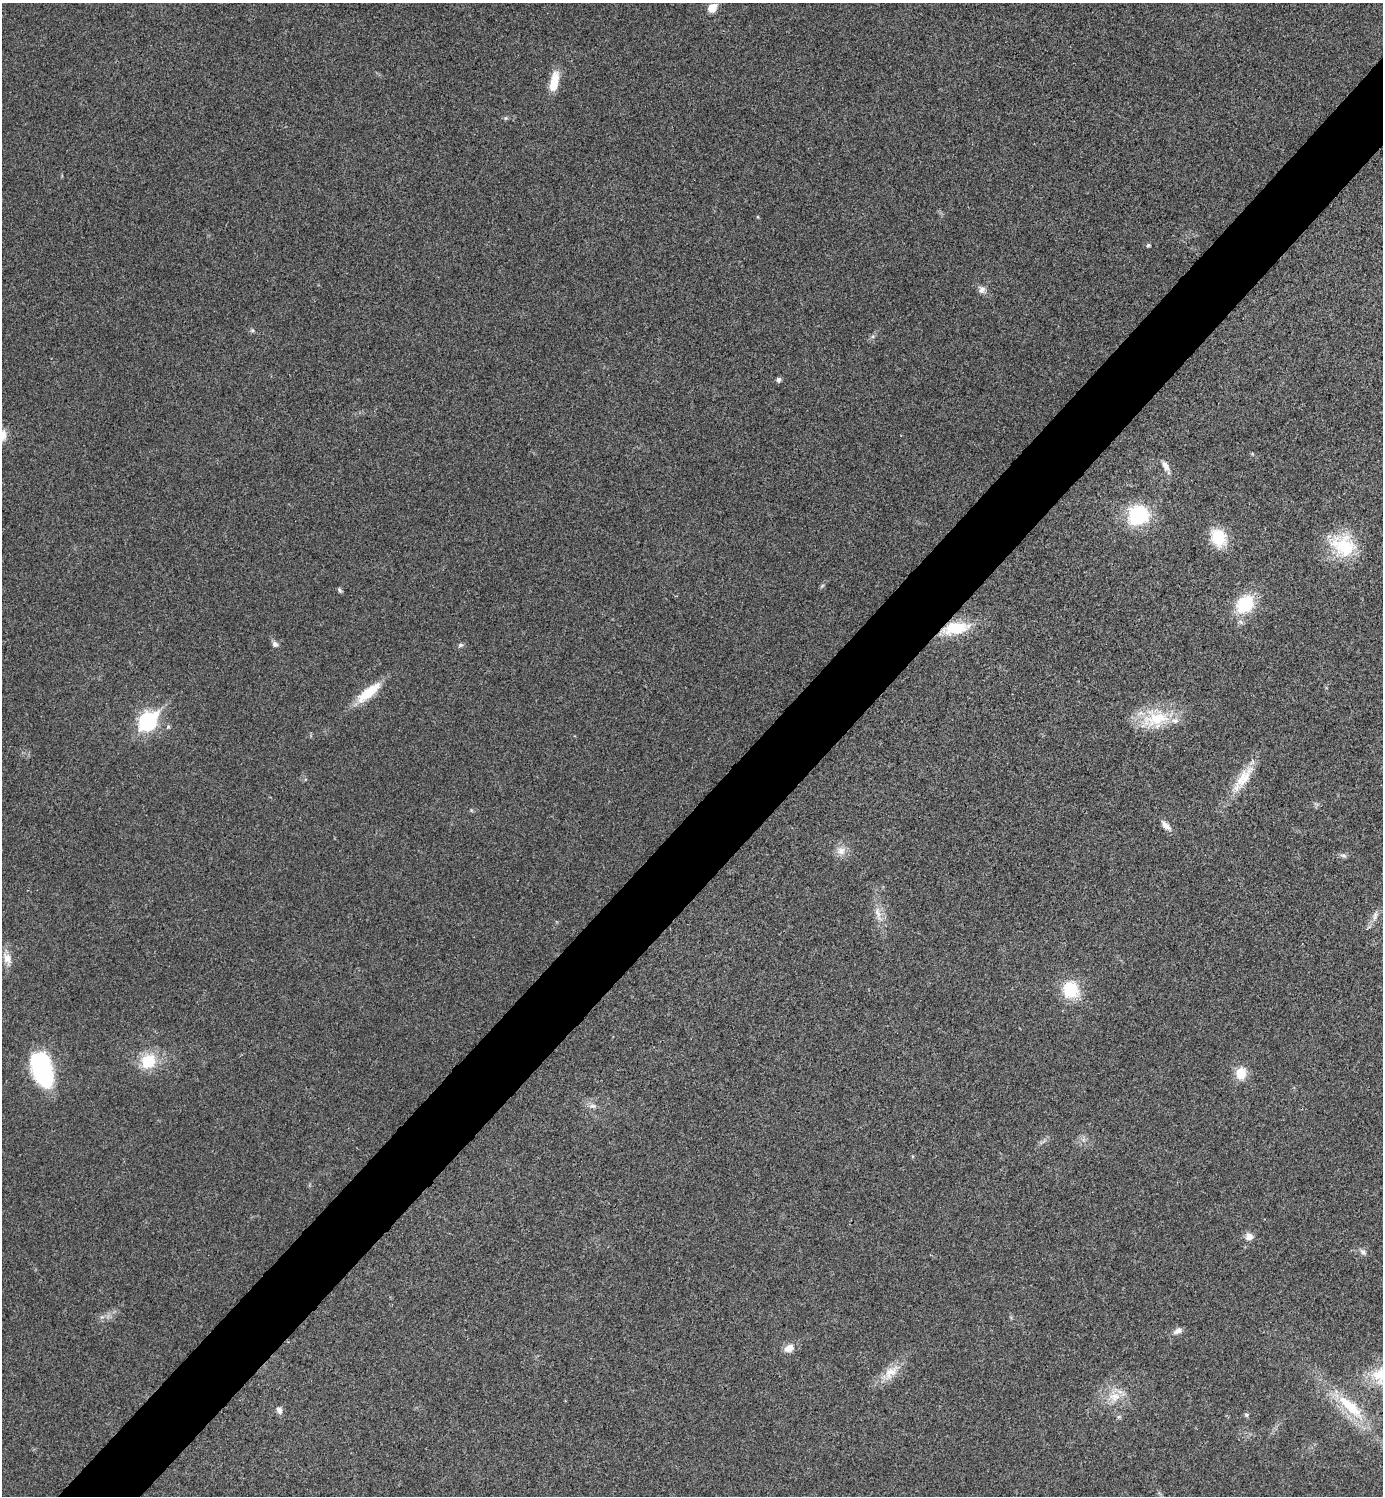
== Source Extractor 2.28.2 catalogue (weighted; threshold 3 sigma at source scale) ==
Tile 7 of 4 x 4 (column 3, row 2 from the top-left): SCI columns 2922-4302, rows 3008-4501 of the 5998 x 5998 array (HDU 1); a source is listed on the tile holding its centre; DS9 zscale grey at full resolution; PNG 1385 x 1498 px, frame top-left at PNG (2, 3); no overlay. Shown black and unused: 5% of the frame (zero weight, under 3 of 4 exposures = <1% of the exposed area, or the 3 px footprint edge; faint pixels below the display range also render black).
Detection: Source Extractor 2.28.2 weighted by HDU 2 'WHT'; one run over the whole footprint, this tile lists its part. Background 0.02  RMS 0.0055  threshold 0.0247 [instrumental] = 3 sigma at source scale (4.5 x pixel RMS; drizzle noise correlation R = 1.50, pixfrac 1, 0.05/0.05 arcsec/px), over >= 5 px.
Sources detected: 48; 1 inside a brighter listed object's ellipse — not listed separately; the other 47 listed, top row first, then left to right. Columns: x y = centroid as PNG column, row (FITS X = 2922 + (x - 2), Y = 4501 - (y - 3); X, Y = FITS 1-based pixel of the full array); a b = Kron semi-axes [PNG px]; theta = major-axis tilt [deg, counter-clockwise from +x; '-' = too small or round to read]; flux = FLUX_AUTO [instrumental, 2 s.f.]
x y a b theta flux
712 8 6 5 - 16
554 81 26 10 79 11
505 118 6 4 89 0.76
758 217 4 3 - 0.56
1148 245 5 5 - 0.84
982 290 10 9 - 2.9
252 330 6 5 - 0.94
778 380 5 4 - 2.1
1165 466 15 8 -62 3.8
1138 515 18 16 19 46
1218 537 16 13 -67 22
1343 545 35 28 -32 29
822 586 7 4 45 0.87
340 590 7 4 -54 1.1
1245 604 19 15 48 28
956 628 35 14 10 22
275 644 8 6 -35 2.1
460 645 7 5 16 1.2
369 692 36 11 38 16
1155 719 40 25 16 28
148 721 9 7 47 170
168 727 6 5 - 0.89
1243 778 38 14 57 15
471 810 6 3 -71 0.62
1166 826 17 7 -46 3.6
841 851 13 12 - 5.1
1343 855 10 6 -27 1.4
878 914 26 8 -73 6.5
1375 916 16 6 73 3
7 958 21 10 -72 5.8
1070 990 17 16 - 23
148 1061 19 17 48 18
42 1070 36 19 -72 67
1241 1074 13 10 87 11
592 1106 11 6 0 2.5
912 1156 5 3 - 0.55
1249 1236 10 9 - 3.8
1363 1252 10 6 -39 2
1178 1331 13 7 29 2.7
789 1348 13 9 27 4.9
891 1372 25 13 42 10
1382 1375 32 23 11 24
1114 1397 18 14 4 10
1351 1407 50 15 -43 27
279 1410 10 7 -62 2.2
1246 1415 6 5 - 0.96
1119 1417 6 4 2 0.9
Overlapping masked pixels (flux is a lower limit): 1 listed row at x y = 956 628
Isophote crosses this tile's border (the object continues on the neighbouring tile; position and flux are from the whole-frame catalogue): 1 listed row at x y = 1382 1375